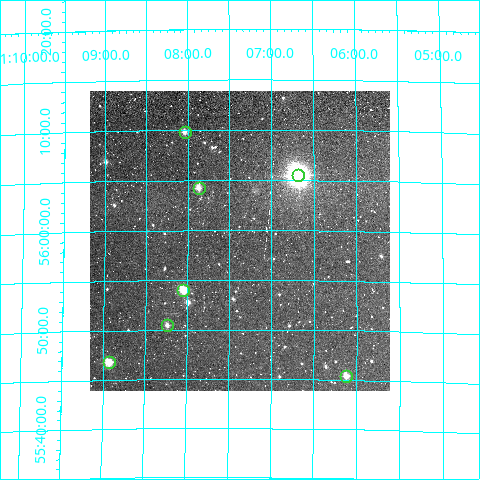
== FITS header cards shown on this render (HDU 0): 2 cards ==
NAXIS1  =                  300
NAXIS2  =                  300

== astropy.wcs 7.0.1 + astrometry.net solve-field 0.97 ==
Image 300 x 300 px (HDU 0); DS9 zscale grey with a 90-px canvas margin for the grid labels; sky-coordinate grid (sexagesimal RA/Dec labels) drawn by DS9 from the SOLVED WCS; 7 Tycho-2 reference stars matched to detected sources circled (green)
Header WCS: RA---TAN/DEC--TAN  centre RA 11:07:23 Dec +55:59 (166.85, +55.98 deg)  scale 6 arcsec/px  FOV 30.0' x 30.0'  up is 0 deg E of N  parity normal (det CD < 0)
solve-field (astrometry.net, Tycho-2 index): VERIFIED the header's WCS against the Tycho-2 star catalogue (verified at 2 index scales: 7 matches each, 0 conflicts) and refined it, rather than solving blind
Solved WCS: RA---TAN-SIP/DEC--TAN-SIP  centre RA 11:07:23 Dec +55:59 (166.84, +55.98 deg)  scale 5.99 arcsec/px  FOV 30.0' x 30.1'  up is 0 deg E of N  parity normal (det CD < 0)
The solver's refit moves the header's centre by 2.6 arcsec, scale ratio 0.9986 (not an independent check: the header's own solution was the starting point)
Tycho-2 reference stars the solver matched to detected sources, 7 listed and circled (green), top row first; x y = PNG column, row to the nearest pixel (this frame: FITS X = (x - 90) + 1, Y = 300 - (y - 91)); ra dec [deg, ICRS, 3 dp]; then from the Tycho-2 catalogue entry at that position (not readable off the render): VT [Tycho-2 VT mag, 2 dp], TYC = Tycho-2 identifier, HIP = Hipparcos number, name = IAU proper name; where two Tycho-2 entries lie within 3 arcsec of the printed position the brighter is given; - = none
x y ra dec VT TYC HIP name
185 132 167.010 +56.165 11.28 3827-173-1 - -
298 175 166.671 +56.092 7.44 3827-126-1 54314 -
199 188 166.968 +56.071 10.72 3827-90-1 - -
183 290 167.013 +55.900 9.71 3827-210-1 54412 -
167 325 167.058 +55.841 11.50 3827-86-1 - -
109 362 167.233 +55.780 9.88 3827-62-1 - -
346 376 166.530 +55.757 10.73 3827-34-1 - -